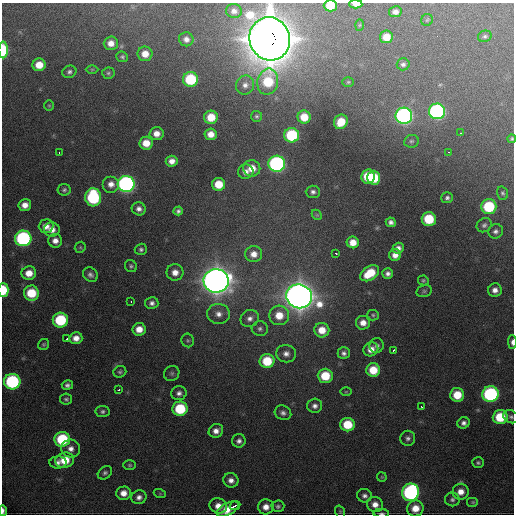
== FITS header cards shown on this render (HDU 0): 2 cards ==
NAXIS1  =                  512 / Axis length
NAXIS2  =                  512 / Axis length

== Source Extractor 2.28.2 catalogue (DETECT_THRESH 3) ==
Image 512 x 512 px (HDU 0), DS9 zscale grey, 1 PNG px = 1 image px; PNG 516 x 516 px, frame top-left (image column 1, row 512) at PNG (2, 3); each listed source drawn as its Kron ellipse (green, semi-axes under 4 px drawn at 4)
Background 1730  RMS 39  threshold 118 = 3 sigma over >= 5 px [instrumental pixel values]
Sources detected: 159; all 159 listed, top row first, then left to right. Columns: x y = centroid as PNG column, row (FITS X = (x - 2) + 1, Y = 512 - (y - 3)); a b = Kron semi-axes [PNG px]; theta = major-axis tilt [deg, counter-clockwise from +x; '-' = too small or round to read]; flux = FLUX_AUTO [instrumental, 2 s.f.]
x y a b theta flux
356 4 6 4 -1 2.2e+04
330 6 6 6 - 5.4e+04
234 11 8 7 - 1.4e+04
395 12 6 5 - 1.4e+04
427 20 6 5 - 4.2e+03
360 25 6 4 88 2.7e+03
485 36 7 5 22 5.9e+03
386 37 6 6 - 3.9e+04
186 39 7 7 - 1.5e+04
270 39 22 20 -71 1.1e+07
111 43 7 7 - 2.4e+04
3 50 8 4 -90 1.1e+05
145 54 7 7 - 3.3e+04
122 57 6 5 - 6.0e+03
403 64 6 6 - 8.0e+03
39 65 6 6 - 4.3e+04
92 69 6 4 0 3.2e+03
69 72 7 6 - 8.3e+03
108 73 6 5 - 5.4e+03
190 79 7 7 - 1.6e+05
268 82 13 10 78 1.1e+05
348 82 6 5 - 4.0e+03
245 85 9 9 - 1.5e+04
49 106 5 5 - 3.8e+03
437 111 8 8 - 5.8e+05
256 116 5 5 - 5.1e+03
404 116 8 8 - 8.2e+05
211 117 7 6 - 5.5e+04
304 117 6 6 - 5.0e+04
341 122 7 6 - 5.9e+04
461 133 2 2 - 2.5e+03
156 134 7 6 - 2.5e+04
211 134 6 6 - 2.7e+04
292 135 7 7 - 2.0e+05
512 139 4 3 - 4.4e+03
411 141 7 6 - 5.9e+03
146 143 6 6 - 4.1e+04
59 152 3 2 - 3.2e+03
448 152 3 2 - 2.8e+03
172 161 6 5 - 1.9e+04
277 164 8 8 - 6.9e+05
252 168 8 8 - 4.1e+04
246 172 8 7 - 1.7e+04
368 176 7 6 - 9.6e+04
374 178 7 6 - 1.0e+05
111 184 8 8 - 2.2e+04
126 184 8 8 - 9.1e+05
219 184 6 6 - 5.8e+04
64 190 6 6 - 6.8e+03
313 192 7 6 - 9.1e+03
503 193 7 5 -71 5.5e+03
93 197 9 8 - 2.8e+05
447 198 6 5 - 7.2e+03
25 205 6 6 - 2.4e+04
489 207 7 7 - 1.8e+05
139 209 7 6 - 1.3e+04
178 211 5 4 - 7.2e+03
317 215 6 4 -43 3.3e+03
429 219 7 7 - 1.1e+05
391 222 5 4 - 9.5e+03
484 225 8 6 38 8.1e+03
46 226 7 6 - 2.1e+04
52 230 8 7 - 2.3e+04
496 231 7 7 - 1.0e+04
23 238 8 8 - 4.8e+05
55 241 7 7 - 1.9e+04
353 242 6 6 - 3.1e+04
80 247 6 5 - 3.9e+03
398 248 5 5 - 1.3e+04
141 249 6 5 - 7.3e+03
336 253 3 2 - 2.6e+03
254 254 8 8 - 2.5e+04
395 255 6 6 - 2.1e+04
131 266 6 5 - 5.5e+03
175 272 8 8 - 2.5e+04
29 273 7 7 - 3.5e+04
370 273 10 6 35 7.8e+04
388 274 5 5 - 1.1e+04
90 275 8 6 -41 1.1e+04
423 280 5 5 - 4.2e+03
216 281 12 12 - 4.1e+06
3 290 7 5 -89 8.7e+04
495 290 7 6 - 1.7e+04
424 291 8 6 15 6.0e+03
31 293 7 7 - 9.0e+04
299 296 13 12 - 4.4e+06
131 301 3 2 - 2.6e+03
152 303 6 6 - 1.1e+04
218 314 11 10 - 2.3e+04
279 315 10 9 - 4.9e+04
373 315 6 5 - 4.8e+03
250 318 9 8 - 1.6e+04
60 320 7 7 - 1.8e+05
363 323 7 6 - 2.4e+04
139 329 7 6 - 3.3e+04
260 329 8 7 - 8.7e+03
322 330 7 7 - 4.5e+04
67 338 3 2 - 7.3e+03
76 338 6 6 - 2.4e+04
188 340 7 6 - 5.3e+03
512 342 7 3 -89 1.0e+04
44 344 6 5 - 4.7e+03
377 346 7 7 - 1.0e+04
371 349 7 7 - 2.6e+04
393 350 3 2 - 5.0e+03
344 353 6 6 - 9.5e+03
286 354 10 8 -7 1.6e+04
267 361 7 7 - 1.0e+05
373 370 7 6 - 6.5e+04
120 372 6 5 - 6.0e+03
172 373 8 7 - 6.6e+03
325 376 7 7 - 8.6e+04
12 382 8 7 - 3.7e+05
67 385 5 5 - 8.6e+03
118 390 3 2 - 3.8e+03
346 392 5 3 - 2.7e+03
179 393 7 7 - 1.2e+04
490 394 8 8 - 4.6e+05
457 395 7 7 - 6.5e+04
66 399 6 5 - 6.5e+03
315 406 7 7 - 1.3e+04
422 407 4 2 - 7.9e+03
180 409 7 7 - 1.5e+05
102 411 7 5 6 7.1e+03
283 413 8 7 - 1.1e+04
500 417 7 7 - 1.0e+05
511 417 8 6 -30 7.6e+03
464 423 6 5 - 1.1e+04
347 425 7 6 - 8.5e+04
216 431 7 6 - 1.9e+04
408 438 7 7 - 9.6e+03
62 439 8 7 - 1.7e+05
239 441 7 6 - 1.2e+04
71 449 9 9 - 2.0e+04
65 460 9 7 14 6.6e+04
58 462 8 6 2 1.3e+04
478 463 6 5 - 5.6e+03
130 465 6 5 - 4.7e+03
105 473 8 6 38 7.6e+03
382 477 5 4 - 3.2e+03
231 480 7 7 - 1.6e+04
411 492 9 8 - 5.7e+05
461 492 8 8 - 2.6e+04
123 493 7 6 - 2.5e+04
160 494 6 4 -19 3.3e+03
364 496 7 6 - 1.1e+04
139 497 8 6 20 1.3e+04
452 499 7 7 - 8.2e+03
473 502 6 5 - 4.6e+03
375 504 8 7 - 2.2e+04
218 506 9 7 -22 2.7e+04
235 506 5 2 - 9.7e+03
278 506 6 6 - 6.8e+03
266 507 7 7 - 2.4e+04
415 508 8 8 - 3.9e+04
228 509 12 6 28 4.3e+04
3 511 5 3 - 8.7e+03
340 512 6 5 - 3.9e+03
381 513 8 3 -3 5.6e+03
At the frame edge (FLAGS 8, measured only in part): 9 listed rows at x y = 356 4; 330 6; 3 50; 512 139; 3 290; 512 342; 511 417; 3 511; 381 513